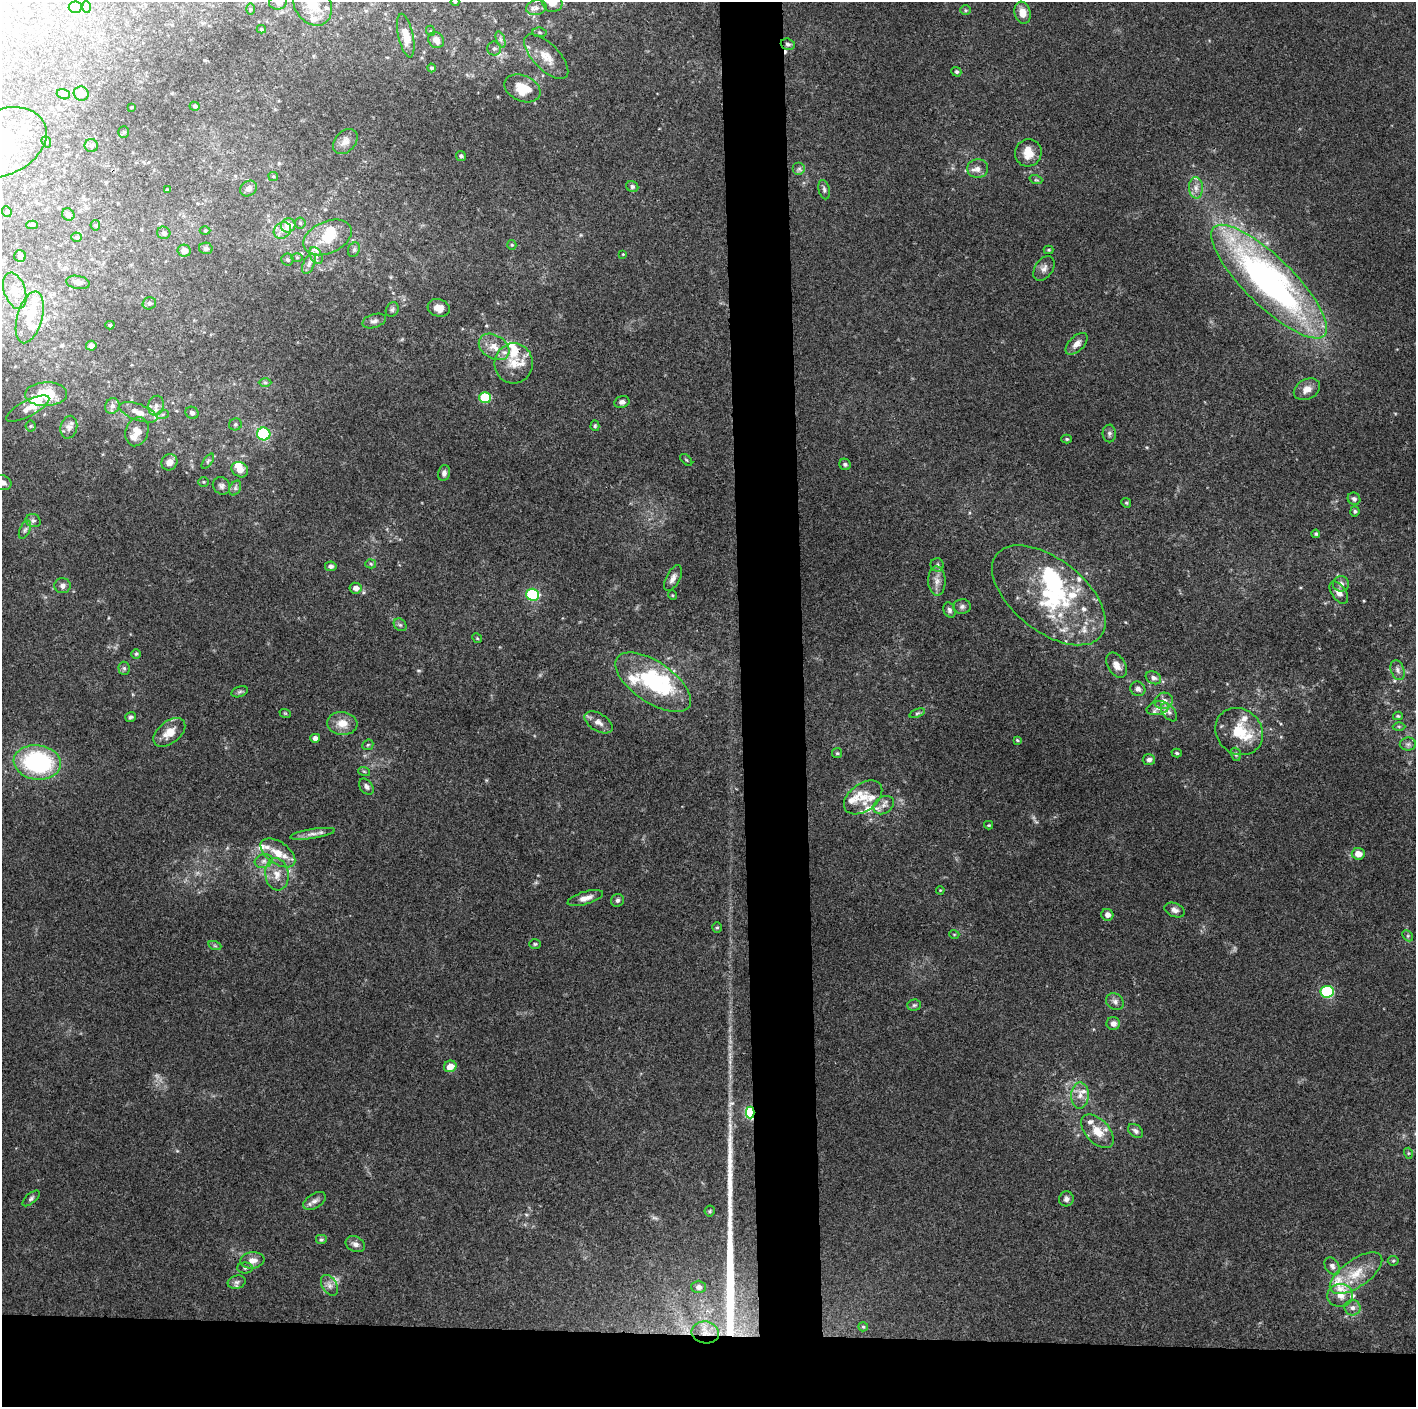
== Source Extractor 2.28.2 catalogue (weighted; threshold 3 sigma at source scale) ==
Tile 8 of 3 x 3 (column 2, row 3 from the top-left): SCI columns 1415-2828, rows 5-1409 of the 4243 x 4222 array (HDU 1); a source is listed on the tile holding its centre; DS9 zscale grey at full resolution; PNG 1418 x 1409 px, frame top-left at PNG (2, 2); each listed source drawn as its Kron ellipse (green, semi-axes under 4 px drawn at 4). Shown black and unused: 9% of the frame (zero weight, under 3 of 4 exposures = <1% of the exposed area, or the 3 px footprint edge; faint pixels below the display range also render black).
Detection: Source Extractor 2.28.2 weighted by HDU 2 'WHT'; one run over the whole footprint, this tile lists its part. Background 0.157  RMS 0.0069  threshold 0.0311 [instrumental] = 3 sigma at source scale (4.5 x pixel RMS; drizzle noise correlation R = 1.50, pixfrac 1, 0.05/0.05 arcsec/px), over >= 5 px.
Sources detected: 249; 2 too faint to see at this stretch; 5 inside a brighter object's white glare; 1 cosmic-ray / hot-pixel residue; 2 long thin detections or spike segments (spike, bleed or trail) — neither listed nor drawn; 33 inside a brighter listed object's ellipse — not listed separately; the other 206 listed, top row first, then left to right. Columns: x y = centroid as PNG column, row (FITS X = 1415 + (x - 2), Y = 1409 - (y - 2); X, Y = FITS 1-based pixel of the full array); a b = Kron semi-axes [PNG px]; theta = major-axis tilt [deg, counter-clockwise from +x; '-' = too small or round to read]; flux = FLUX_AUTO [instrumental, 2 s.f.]
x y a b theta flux
278 2 9 7 12 2.3
455 2 4 4 - 0.68
552 2 10 9 - 11
312 4 23 18 -60 15
75 7 6 5 - 1.6
86 7 6 4 -87 0.98
536 8 10 7 13 3.5
250 9 5 3 - 0.79
966 10 5 5 - 1
1023 13 11 8 -74 7.4
261 29 4 3 - 0.91
431 31 5 3 - 0.62
539 32 7 4 -8 1.2
406 35 22 7 -78 7.8
436 40 8 7 - 4.4
500 40 8 4 -71 1.6
788 44 7 5 -17 2
494 49 7 7 - 2.1
546 57 28 13 -46 12
432 68 4 4 - 1.2
956 72 5 4 - 1.5
522 88 19 13 -24 17
81 93 7 7 - 6.1
63 94 6 5 - 1.4
195 106 5 4 - 1.3
132 107 4 3 - 0.58
124 132 6 5 - 0.9
345 141 14 10 47 4.3
46 142 6 4 -68 1.1
2 143 46 32 25 79
91 145 6 6 - 2.1
1028 153 14 13 - 10
461 156 5 5 - 1.7
799 169 6 6 - 1.9
978 169 10 9 - 4.6
273 176 5 4 - 0.78
1036 180 6 4 -17 1
632 187 6 5 - 1.7
249 188 9 7 37 3.4
1196 188 11 7 -89 4
168 190 3 3 - 0.79
824 190 10 5 -78 1.9
7 211 5 4 - 0.99
68 215 6 6 - 2.3
300 223 5 5 - 1.2
32 225 6 4 0 1.2
95 225 5 5 - 0.89
288 225 7 7 - 11
282 230 9 7 37 4.5
205 231 5 3 - 0.66
164 233 7 6 - 2.1
76 237 5 4 - 0.89
327 237 25 16 23 22
512 245 5 4 - 0.88
206 248 7 5 -15 1.8
354 250 7 5 69 1.7
1049 250 5 4 - 0.79
184 251 6 6 - 4.8
623 254 3 2 - 0.53
20 256 6 6 - 2.5
316 256 9 6 -63 3
297 257 6 4 -1 0.74
287 260 6 6 - 1.4
309 264 11 5 65 2.9
1044 268 14 9 56 3.7
78 282 12 6 -11 3.1
1269 282 77 24 -44 280
15 291 19 10 -71 9.9
149 303 7 6 - 1.6
439 308 11 9 -16 5.9
392 310 8 6 58 1.7
30 317 27 12 74 17
374 321 12 6 16 2.6
110 325 4 4 - 1
1077 344 13 7 44 4.7
91 346 5 5 - 3.2
494 347 16 11 -32 9.4
514 363 20 19 - 15
265 383 6 4 -1 1.2
1307 389 14 10 28 5.5
46 394 21 12 2 23
485 398 6 5 - 40
622 402 8 5 19 2.4
112 406 8 7 - 2.7
156 406 10 7 76 3.8
28 409 24 8 27 5.6
138 412 20 8 -20 7.3
192 413 6 6 - 2.2
163 414 6 4 19 1.1
235 424 6 6 - 1.4
31 426 5 5 - 0.96
595 426 5 4 - 1.1
69 427 11 8 76 3.4
137 432 15 11 72 8.9
1109 433 9 6 -89 2
264 434 7 6 - 57
1067 439 5 4 - 0.86
686 460 7 3 -45 0.73
208 461 9 4 54 1.4
169 462 8 7 - 4.8
845 464 6 5 - 1.4
240 470 9 7 -34 6.4
444 473 8 6 76 2.2
203 482 5 4 - 0.8
2 483 9 7 -17 3.7
221 486 9 8 - 2.5
235 488 8 5 62 1.7
1354 499 6 6 - 1.6
1126 503 5 4 - 0.89
1355 511 5 4 - 1.3
33 521 8 6 -20 2
25 530 10 5 65 1.8
1316 534 4 4 - 1.1
371 564 5 4 - 0.97
937 565 7 6 - 1.6
331 566 6 5 - 2.2
673 578 14 7 62 3.9
937 581 14 8 -88 5.2
1341 584 8 7 - 2.8
62 586 8 7 - 2.7
356 588 6 5 - 4.2
1339 593 12 7 -55 4.1
533 595 6 6 - 90
672 595 5 3 - 0.63
1049 595 66 36 -38 84
962 606 8 7 - 2.1
949 610 8 5 -67 1.9
400 625 7 5 -43 1.5
477 638 5 4 - 0.83
136 654 5 5 - 1
1117 665 14 8 -58 5.1
124 668 6 5 - 1.4
1398 670 10 6 -69 2.7
1153 678 8 6 -28 2.2
653 682 44 20 -34 74
1138 689 8 7 - 2.6
240 692 8 5 20 1.5
1164 701 9 8 - 4.5
1158 708 11 7 11 4.1
1169 712 10 6 -51 2.8
285 713 6 3 -18 0.73
917 713 8 4 22 1.2
1398 716 5 4 - 0.91
130 717 5 5 - 1.5
598 722 15 9 -32 5.1
342 723 15 11 -5 9.1
1399 726 6 4 -1 1
169 732 18 11 39 10
1239 732 25 22 -42 23
315 738 5 4 - 3.2
1017 740 3 3 - 0.72
1408 744 8 6 1 2
368 745 6 5 - 1.1
837 753 5 5 - 0.99
1177 753 5 4 - 1.1
1236 754 7 5 -70 1.4
1149 760 6 5 - 2.2
37 762 24 17 -7 85
364 771 6 3 -19 0.82
366 787 9 6 -51 2.6
863 797 21 13 37 11
884 805 11 8 35 4.1
989 825 4 4 - 0.74
312 834 23 5 9 4.3
278 853 20 11 -35 12
1358 854 6 6 - 6.8
264 861 9 6 15 3
277 874 16 11 -82 8.6
940 890 4 3 - 0.62
585 898 18 6 17 5.2
617 900 7 6 - 1.7
1175 910 10 6 -20 3
1107 915 6 6 - 3.6
717 928 5 4 - 0.99
954 934 5 3 - 0.61
1408 936 6 4 -46 1.1
535 944 6 5 - 1.1
215 946 7 4 -19 1.1
1327 992 6 6 - 79
1115 1002 9 7 -37 2.7
914 1005 7 5 2 1.4
1113 1024 7 6 - 3.3
450 1066 6 5 - 8.4
1080 1095 13 9 88 5.8
750 1113 6 4 -89 100
1097 1131 20 12 -47 12
1136 1131 8 6 -40 2.1
1408 1153 5 3 - 0.79
31 1198 10 5 42 1.8
1066 1199 7 7 - 2.4
314 1201 12 7 32 3.5
710 1211 5 5 - 0.99
321 1240 6 5 - 1.3
355 1244 10 7 -24 2.9
252 1260 12 8 7 5.8
1393 1261 5 5 - 0.89
1332 1266 9 6 -58 2.7
245 1268 8 5 -1 1.4
1356 1273 30 13 35 20
237 1282 9 6 15 2.5
329 1285 11 7 -58 3.6
698 1287 7 6 - 3.2
1340 1295 13 11 8 8.6
1353 1308 8 7 - 3
863 1327 5 4 - 0.81
705 1332 14 11 -10 8.4
Overlapping masked pixels (flux is a lower limit): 2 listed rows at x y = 750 1113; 705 1332
Isophote crosses this tile's border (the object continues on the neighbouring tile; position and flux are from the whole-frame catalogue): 7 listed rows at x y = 278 2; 455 2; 552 2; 312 4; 536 8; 2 143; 2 483